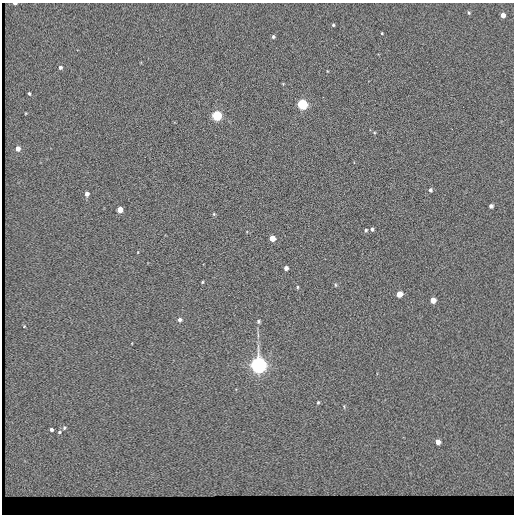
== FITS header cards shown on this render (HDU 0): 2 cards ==
NAXIS1  =                  512 / length of data axis 1
NAXIS2  =                  512 / length of data axis 2

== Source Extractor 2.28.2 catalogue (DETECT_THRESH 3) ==
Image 512 x 512 px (HDU 0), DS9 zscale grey, 1 PNG px = 1 image px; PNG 516 x 516 px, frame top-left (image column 1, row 512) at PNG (2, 3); no overlay
Background 84.1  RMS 18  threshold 52.8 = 3 sigma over >= 5 px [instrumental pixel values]
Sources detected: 36; all 36 listed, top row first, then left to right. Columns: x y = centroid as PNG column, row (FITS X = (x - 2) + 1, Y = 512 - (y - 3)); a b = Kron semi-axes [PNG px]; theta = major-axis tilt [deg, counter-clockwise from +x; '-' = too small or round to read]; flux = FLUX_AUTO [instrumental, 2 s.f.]
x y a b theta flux
15 3 4 2 - 2700
469 13 5 4 - 1400
503 15 4 4 - 8700
333 25 3 3 - 1400
382 33 3 2 - 970
273 37 4 4 - 2100
60 67 4 4 - 3100
327 71 3 2 - 720
29 93 3 3 - 1500
302 104 5 5 - 150000
217 116 5 5 - 130000
18 149 4 4 - 9000
430 190 5 4 - 2200
87 194 4 4 - 4900
491 206 4 4 - 3500
120 209 4 4 - 17000
214 214 4 4 - 1300
372 229 5 3 - 1900
366 230 5 4 - 1700
272 238 5 4 - 15000
138 252 4 3 - 710
286 268 4 4 - 4100
202 282 3 3 - 1000
335 285 5 3 - 1200
297 287 5 3 - 1200
399 294 5 5 - 16000
433 300 5 4 - 12000
180 320 5 5 - 3400
258 321 4 4 - 1900
24 326 4 3 - 960
258 365 6 6 - 820000
318 402 5 4 - 1300
64 428 6 5 - 2000
51 430 4 3 - 2700
59 432 5 4 - 1900
438 442 5 4 - 8200
At the frame edge (FLAGS 8, measured only in part): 1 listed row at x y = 15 3